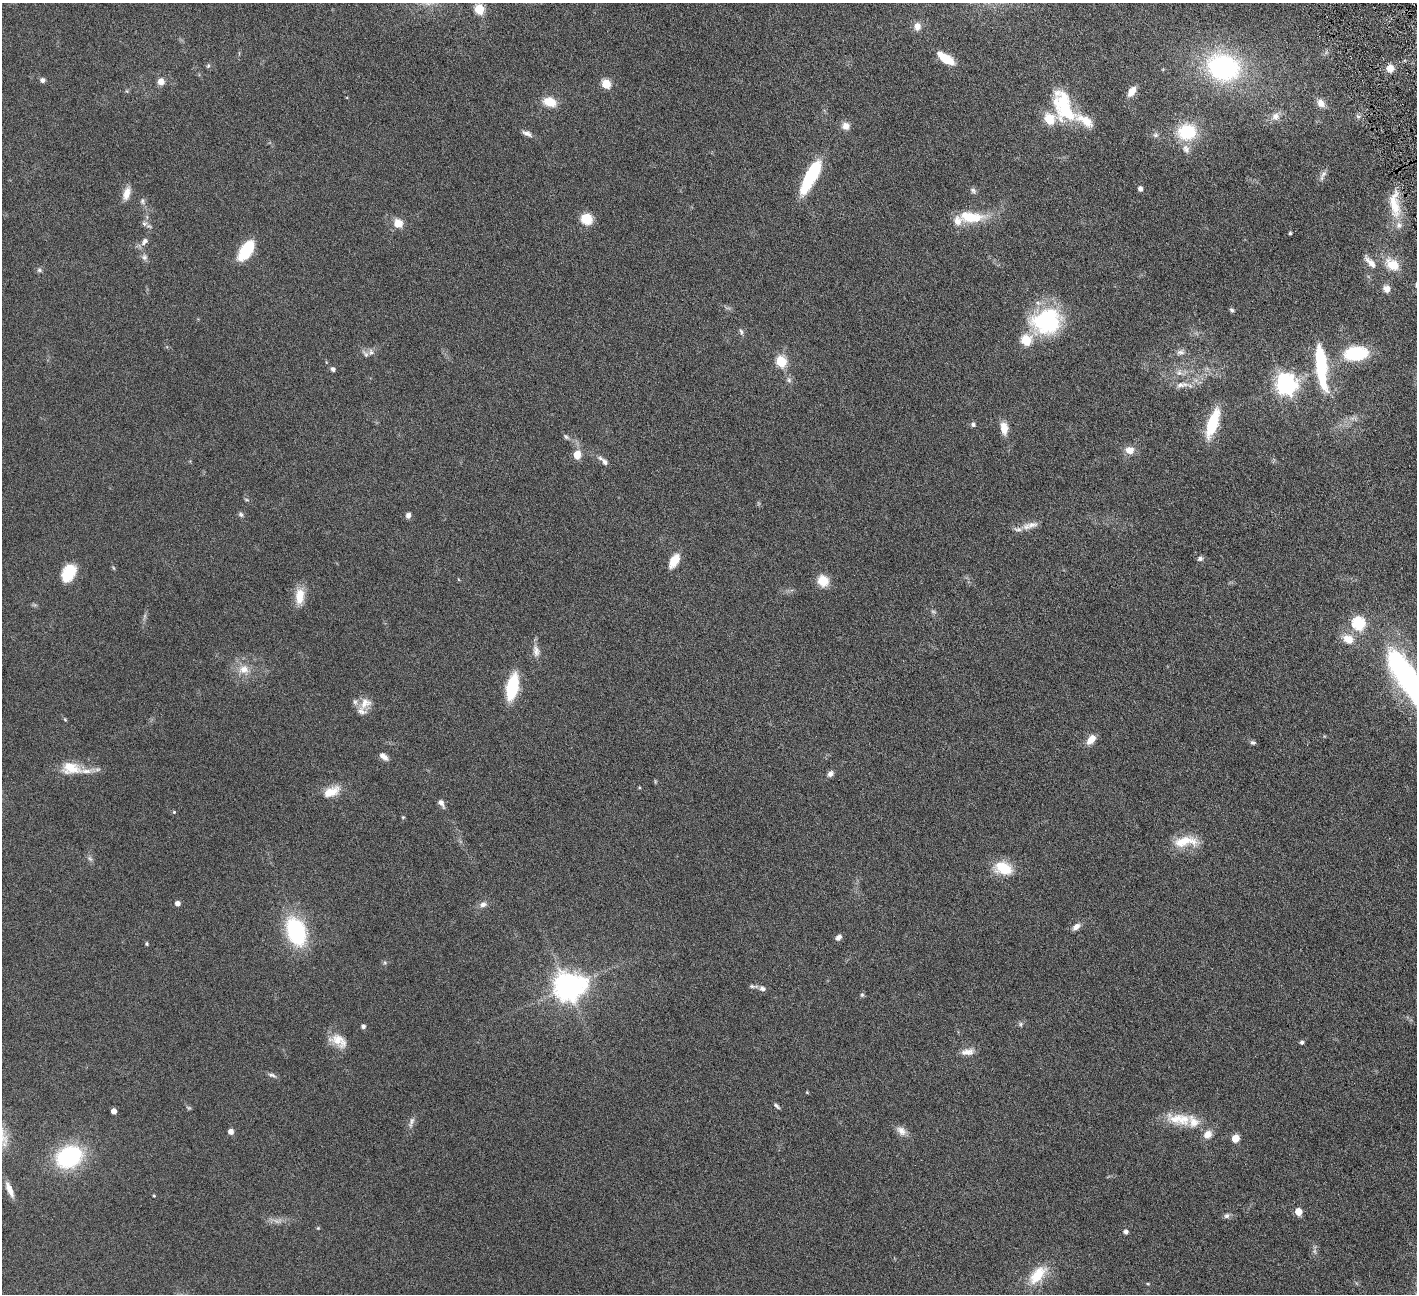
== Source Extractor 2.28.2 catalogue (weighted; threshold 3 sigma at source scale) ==
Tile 10 of 4 x 4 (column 2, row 3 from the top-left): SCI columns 1419-2833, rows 1589-2880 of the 5666 x 5629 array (HDU 1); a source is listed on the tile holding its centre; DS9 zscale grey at full resolution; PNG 1419 x 1296 px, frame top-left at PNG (2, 3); no overlay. Shown black and unused: <1% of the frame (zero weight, under 4 of 8 exposures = <1% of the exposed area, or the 3 px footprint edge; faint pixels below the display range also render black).
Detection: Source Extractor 2.28.2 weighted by HDU 2 'WHT'; one run over the whole footprint, this tile lists its part. Background 0.128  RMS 0.0061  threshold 0.0249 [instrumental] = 3 sigma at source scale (4.09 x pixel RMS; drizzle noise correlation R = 1.36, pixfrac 0.8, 0.05/0.05 arcsec/px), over >= 5 px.
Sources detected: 143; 6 too faint to see at this stretch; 1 inside a brighter object's white glare — not listed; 11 inside a brighter listed object's ellipse — not listed separately; the other 125 listed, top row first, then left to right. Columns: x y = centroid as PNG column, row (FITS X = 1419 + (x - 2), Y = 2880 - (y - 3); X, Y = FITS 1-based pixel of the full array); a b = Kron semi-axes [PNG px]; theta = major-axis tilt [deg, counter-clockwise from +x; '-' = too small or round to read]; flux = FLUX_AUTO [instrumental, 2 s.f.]
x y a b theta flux
479 9 6 5 - 31
917 26 10 8 -86 3.5
945 58 22 9 -36 11
208 66 6 5 - 0.82
1223 67 34 27 -18 82
1390 68 9 8 - 4.6
43 80 6 6 - 1.8
161 82 7 7 - 4.2
606 84 5 5 - 23
1132 91 12 7 56 5.4
550 102 13 9 -17 10
1321 103 12 9 -48 4.2
1063 106 42 21 -69 31
1275 116 12 11 - 3.9
1358 116 6 4 -2 1.1
846 126 9 9 - 3.7
1187 132 19 15 7 27
527 133 14 6 -23 2.4
1155 135 8 7 - 1.6
1186 149 13 10 -59 3.7
811 175 33 10 62 43
1323 175 17 6 65 2.4
1140 189 5 4 - 2.4
973 191 10 6 -47 1.5
126 193 18 8 71 5
142 201 10 6 -78 1.6
1395 205 41 14 -82 15
971 217 32 13 -5 19
586 219 10 10 - 12
398 223 11 10 - 6.2
144 224 8 6 -36 1.8
1290 233 3 3 - 0.72
145 241 11 7 51 2.7
246 250 22 11 56 22
144 257 9 7 -80 1.8
1370 262 21 7 -48 4.7
1392 264 20 14 -35 11
39 270 7 6 - 1.2
1386 289 9 8 - 3.5
1232 310 6 5 - 1.1
1046 322 36 28 14 51
741 332 9 5 -71 1.2
371 352 9 6 -90 1.7
1180 352 12 7 6 2.3
1356 353 19 12 6 36
781 361 6 5 - 35
1320 367 47 8 -80 40
333 369 5 5 - 1.5
1179 373 9 9 - 3
789 380 6 6 - 1.4
1286 384 8 7 - 340
1182 385 22 8 10 5.4
1212 423 31 10 71 21
973 424 7 6 - 1.3
1004 428 13 8 -82 6.7
566 437 9 5 -37 1.3
1129 450 11 10 - 4.7
577 455 9 8 - 6.1
605 462 10 7 -56 2.2
247 500 7 3 -19 0.68
241 514 7 6 - 1.1
408 515 7 6 - 1.9
1032 525 18 8 12 4.1
1200 559 7 6 - 1.5
674 561 17 9 58 8.2
114 568 6 3 -69 0.6
68 573 18 12 64 17
823 581 12 10 -58 9.4
300 596 20 11 86 9.1
1358 623 6 6 - 64
1348 639 16 12 -32 7.3
536 651 17 9 -81 3.8
244 669 15 13 1 7
1407 678 72 20 -59 130
512 687 20 9 79 34
365 703 19 13 46 5.8
65 719 5 4 - 0.59
1091 739 13 8 53 5.1
1253 742 7 6 - 1.2
384 757 11 6 -40 2.9
71 768 27 16 -9 13
830 774 8 6 45 2
639 787 4 3 - 0.58
331 792 22 11 26 9.1
441 803 11 6 -56 2.4
174 812 5 5 - 0.67
403 817 5 4 - 0.6
1185 841 33 13 6 13
90 859 9 5 -52 1.4
1003 868 20 14 -18 16
177 903 5 5 - 2.8
483 904 11 8 16 2.5
1076 927 11 6 40 2.7
296 931 24 15 -69 59
839 937 8 6 43 2.2
147 944 4 4 - 0.81
385 963 6 4 -45 0.8
753 986 14 4 -6 1.3
568 987 10 9 - 680
762 989 8 7 - 2
862 995 6 5 - 0.93
1021 1024 6 6 - 1.1
363 1027 5 4 - 1.6
338 1041 23 13 -29 8.5
1302 1042 4 4 - 1.4
967 1052 17 8 8 4
272 1075 12 5 -23 1.6
807 1092 4 4 - 0.49
776 1106 10 4 -41 1.1
114 1111 5 4 - 3.8
1175 1118 29 16 -3 12
411 1122 17 6 69 2.5
901 1131 14 9 -38 3.7
231 1132 5 5 - 3.5
1207 1134 11 9 48 4.4
1235 1138 5 5 - 12
69 1157 24 19 24 58
9 1189 20 6 -66 4.9
154 1196 3 3 - 0.51
1298 1212 5 5 - 10
1227 1216 8 7 - 1.6
318 1228 5 4 - 0.51
1126 1232 5 5 - 1.8
1037 1275 28 13 48 15
1148 1284 5 3 - 0.54
Isophote crosses this tile's border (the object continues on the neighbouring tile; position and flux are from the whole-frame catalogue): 1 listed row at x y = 1407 678